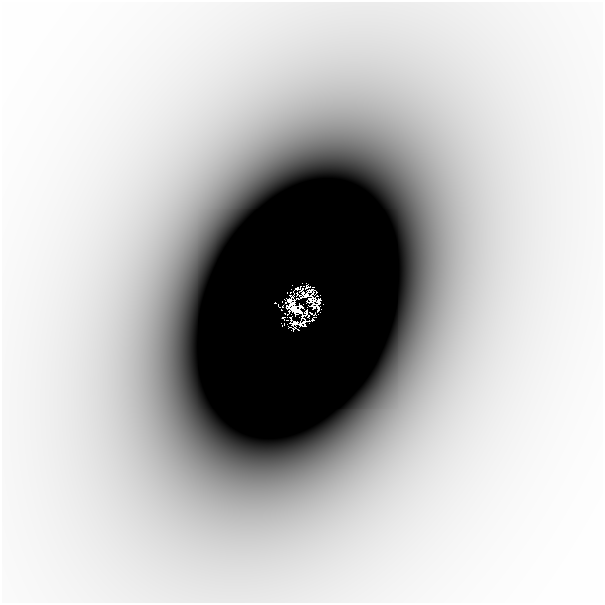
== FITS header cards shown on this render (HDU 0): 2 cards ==
NAXIS1  =                  601
NAXIS2  =                  601

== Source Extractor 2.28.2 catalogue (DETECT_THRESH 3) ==
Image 601 x 601 px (HDU 0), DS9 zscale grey, 1 PNG px = 1 image px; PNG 605 x 605 px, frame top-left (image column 1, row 601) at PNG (2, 2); no overlay
Background -2.67e-05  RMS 6.9e-06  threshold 2.07e-05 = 3 sigma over >= 5 px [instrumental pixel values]
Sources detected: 19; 8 with non-positive FLUX_AUTO (blend fragments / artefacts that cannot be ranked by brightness) are not listed; the other 11 listed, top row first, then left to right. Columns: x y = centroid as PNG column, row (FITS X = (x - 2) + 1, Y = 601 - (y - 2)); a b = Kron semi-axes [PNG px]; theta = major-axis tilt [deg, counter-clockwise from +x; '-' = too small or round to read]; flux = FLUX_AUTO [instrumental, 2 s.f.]
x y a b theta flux
297 293 3 2 - 0.033
303 293 5 4 - 0.1
306 294 6 2 35 0.1
318 301 6 3 88 0.13
275 302 3 3 - 0.73
297 308 11 7 -45 5.7
311 314 2 2 - 0.022
314 315 2 2 - 0.0091
283 318 2 2 - 0.019
312 319 3 2 - 0.014
284 325 3 2 - 0.064
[8 non-positive-flux detections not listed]